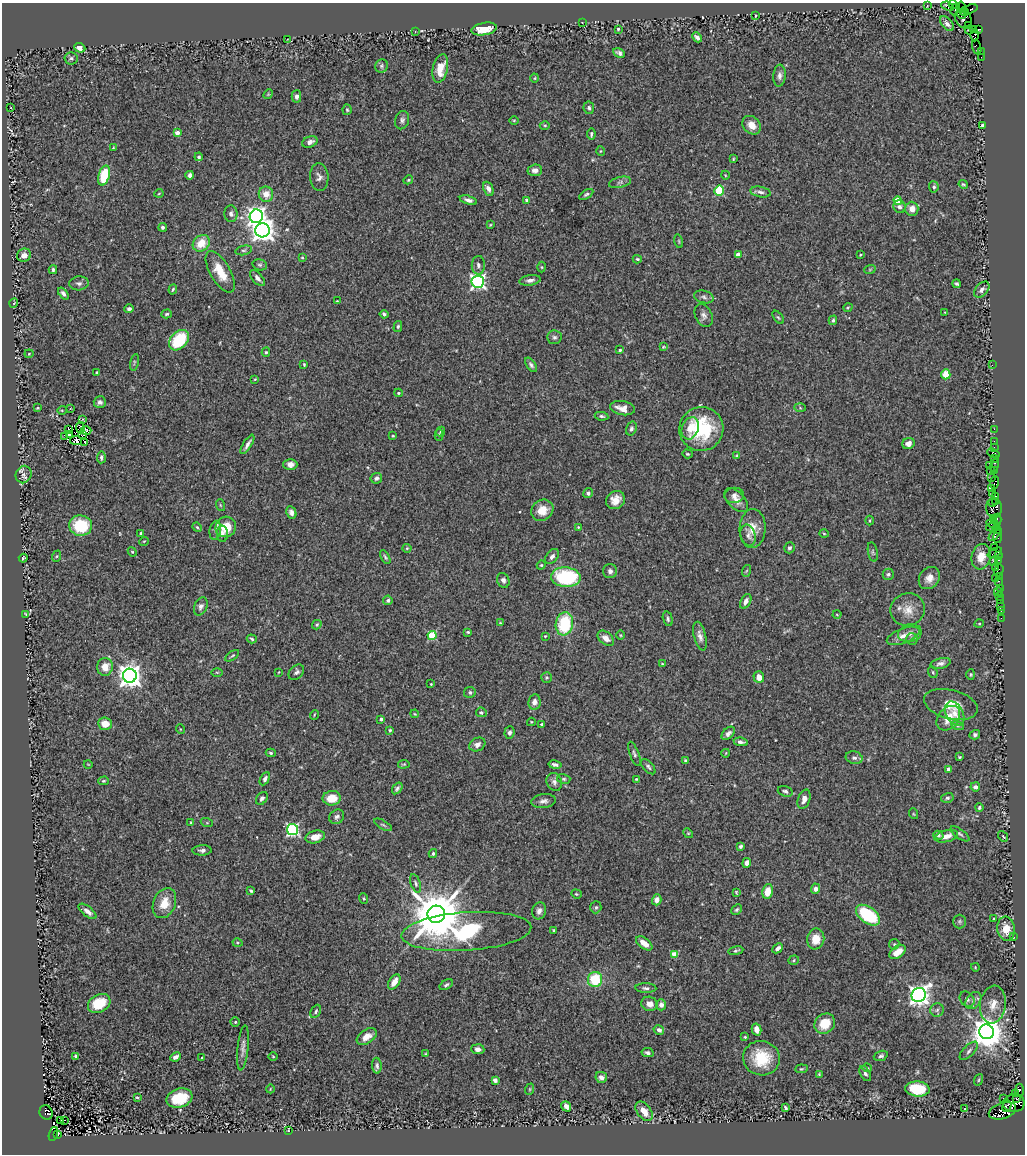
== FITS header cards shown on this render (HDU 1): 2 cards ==
NAXIS1  =                 1023
NAXIS2  =                 1152

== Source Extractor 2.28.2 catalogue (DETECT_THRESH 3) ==
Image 1023 x 1152 px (HDU 1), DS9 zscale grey, 1 PNG px = 1 image px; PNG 1027 x 1156 px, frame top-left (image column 1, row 1152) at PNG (2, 3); each listed source drawn as its Kron ellipse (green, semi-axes under 4 px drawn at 4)
Background 0.683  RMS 0.028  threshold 0.0837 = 3 sigma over >= 5 px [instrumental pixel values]
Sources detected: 416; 1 with non-positive FLUX_AUTO (blend fragments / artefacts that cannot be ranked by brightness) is neither listed nor drawn; the other 415 listed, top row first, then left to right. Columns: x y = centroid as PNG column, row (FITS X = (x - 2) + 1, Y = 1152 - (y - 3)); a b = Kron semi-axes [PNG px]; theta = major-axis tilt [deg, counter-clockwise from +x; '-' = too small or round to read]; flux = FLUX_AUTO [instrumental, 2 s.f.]
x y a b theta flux
953 4 4 3 - 60
927 5 2 2 - 16
948 6 6 3 -21 110
961 7 5 3 - 21
955 9 6 4 63 490
970 9 7 4 20 120
964 12 5 3 - 440
961 14 5 3 - 540
755 16 3 2 - 1.6
963 19 10 7 -56 390
582 22 3 2 - 2.1
947 24 9 5 -47 7.7
968 25 2 2 - 20
484 29 13 6 10 37
618 29 3 3 - 2.3
978 29 3 3 - 90
969 30 4 3 - 19
974 30 3 3 - 69
415 31 2 2 - 1.5
975 35 6 4 89 130
697 37 5 4 - 6
287 39 3 2 - 1.2
977 47 7 4 -73 110
80 48 6 4 -21 9.2
981 52 4 2 - 58
619 53 6 4 -28 5.5
981 57 2 2 - 16
71 58 7 6 - 4.2
381 66 7 6 - 4.1
440 68 14 7 78 32
779 76 11 6 85 7.3
535 78 4 3 - 1.6
268 94 5 4 - 2.1
296 96 6 5 - 7
11 108 3 2 - 1.8
589 108 6 5 - 3.9
347 110 5 4 - 2.3
402 120 9 7 75 6.1
514 120 5 3 - 1.7
545 125 5 3 - 2
752 125 10 8 -46 18
982 125 3 3 - 2.4
177 133 4 4 - 16
591 134 5 3 - 3.6
310 142 8 5 20 8.1
113 148 3 2 - 1.5
600 151 5 3 - 1.8
199 157 4 3 - 3.3
733 159 4 3 - 2
535 170 7 6 - 8.3
190 175 4 3 - 5.8
725 175 4 3 - 1.3
104 176 10 5 75 82
319 177 14 9 -85 9.4
408 180 5 4 - 2.3
620 182 11 5 12 5.9
963 184 5 3 - 2.3
934 187 5 5 - 4.1
488 189 7 5 -67 8.1
719 191 5 4 - 97
761 192 10 5 -11 6.8
159 193 5 3 - 1.7
266 194 7 7 - 20
586 194 8 4 33 3.5
468 200 9 4 -16 7.2
527 200 4 4 - 3.1
898 201 4 4 - 46
900 207 6 6 - 5.6
912 209 7 6 - 16
231 214 8 6 -84 5.8
256 216 7 6 - 790
490 225 4 3 - 1.6
163 227 4 4 - 3.8
262 230 7 7 - 1600
679 241 7 3 -77 2
201 243 9 7 41 33
244 250 8 4 12 3.7
738 254 4 4 - 11
24 255 7 6 - 11
860 255 3 2 - 1.6
302 257 3 2 - 1.3
637 259 4 4 - 2.4
260 265 7 5 -15 3.6
478 265 9 6 -89 6.9
541 267 5 3 - 2
870 269 6 3 19 1.8
53 270 4 3 - 3
220 272 23 10 -60 37
257 278 10 5 -49 6.6
530 280 11 5 8 7.9
478 282 6 6 - 490
79 283 9 7 4 6.5
957 284 4 3 - 3.2
173 289 5 3 - 2.8
982 290 9 6 48 7.9
63 293 7 4 -52 5.9
704 297 10 6 -13 5.8
337 301 2 2 - 1.4
14 303 4 3 - 1.8
848 307 5 3 - 1.7
129 309 5 4 - 4.1
945 312 3 2 - 1.1
166 314 5 4 - 2.6
384 314 4 3 - 4
704 315 12 8 -65 8.9
778 317 7 4 -54 2.5
833 320 5 3 - 3.1
398 326 5 4 - 3
554 337 7 7 - 5
179 340 12 8 47 100
663 347 4 3 - 1.6
620 350 3 3 - 2.5
266 352 4 4 - 2.8
29 354 4 4 - 1.8
134 362 8 3 78 2.8
304 364 4 3 - 1.9
531 365 8 4 -56 4.6
992 365 2 2 - 11
97 373 4 3 - 2.8
946 374 5 4 - 39
255 379 4 3 - 1.7
398 393 4 4 - 2
100 402 6 6 - 5.8
38 408 4 3 - 2.1
622 408 12 7 -10 18
800 408 5 4 - 2.1
70 409 2 2 - 1.1
62 410 5 4 - 2
601 416 7 3 -10 3.7
82 420 3 2 - 1.5
80 428 6 2 -87 0.14
690 428 11 8 70 16
69 429 3 2 - 0.14
631 429 7 5 72 4.7
701 429 22 22 - 120
994 429 2 2 - 26
86 430 5 3 - 1.5
441 432 5 4 - 2.6
83 434 2 2 - 1.5
69 435 3 2 - 3.2
439 435 6 4 -90 2.4
65 436 4 2 - 5
393 436 3 2 - 1.7
76 441 6 4 -8 11
994 441 2 2 - 38
85 442 3 2 - 2
247 444 11 4 58 6.8
908 444 6 5 - 11
994 447 2 2 - 29
993 453 6 3 -22 170
687 454 5 4 - 2.4
737 456 4 3 - 2.5
101 457 6 4 86 4.1
995 458 3 2 - 70
290 464 7 5 -1 8.5
989 465 2 2 - 22
994 465 6 3 78 110
990 470 3 3 - 51
994 470 3 2 - 56
23 474 9 7 67 7.7
991 477 3 3 - 100
376 478 6 5 - 5.8
994 483 7 4 80 120
991 488 2 2 - 89
588 493 5 4 - 4.5
992 493 3 2 - 46
734 495 10 7 8 7.5
995 496 4 2 - 69
615 500 10 8 37 18
736 500 14 8 -46 13
996 501 4 3 - 56
992 502 2 2 - 47
220 505 6 3 -71 1.9
994 508 10 8 -82 520
542 510 11 10 - 25
291 512 6 4 -64 6.4
993 518 2 2 - 56
870 520 5 3 - 1.8
997 520 6 2 90 210
992 523 6 3 -8 310
81 526 11 10 - 81
197 527 5 4 - 2.2
226 527 10 10 - 36
578 527 4 3 - 1.7
992 527 6 4 9 200
752 528 19 13 87 26
997 529 4 2 - 110
215 530 9 5 80 5.5
141 533 3 2 - 2.2
824 533 4 3 - 1.6
222 534 8 5 -88 6.2
995 534 8 3 48 170
748 535 11 7 -74 7.8
998 536 6 3 79 160
144 541 5 3 - 1.5
995 547 2 2 - 42
407 548 4 4 - 1.9
790 548 6 5 - 3.9
132 552 5 4 - 2
873 552 10 4 -79 3.5
995 553 8 4 26 130
998 555 3 2 - 56
57 556 6 4 70 2.1
552 556 8 5 53 6.8
385 557 7 3 -62 3.1
981 557 13 9 78 24
23 558 4 2 - 1.9
999 560 3 2 - 61
993 561 3 2 - 31
541 565 4 4 - 2.1
996 567 3 2 - 81
999 570 6 4 70 150
610 571 7 7 - 6.2
746 571 6 3 70 2.3
888 574 6 5 - 3.9
999 576 3 2 - 74
566 577 15 10 -3 150
929 578 12 9 52 16
995 578 2 2 - 390
503 580 7 6 - 5.9
998 581 3 2 - 92
1000 588 2 2 - 14
998 592 4 3 - 29
1000 597 4 3 - 140
388 600 5 4 - 4
746 601 8 5 62 8.6
1000 601 2 2 - 12
201 606 9 6 65 6.4
1000 606 2 2 - 28
908 610 17 16 - 26
1001 611 2 2 - 7.2
25 614 4 2 - 1.6
837 615 4 3 - 1.5
1001 618 2 2 - 9
668 619 7 4 -75 4.2
500 623 4 3 - 1.7
564 624 11 8 80 100
979 624 5 3 - 1.6
317 625 5 3 - 2.6
468 632 4 3 - 2.5
910 633 12 8 13 12
432 635 4 4 - 91
621 635 4 3 - 1.6
545 636 4 3 - 1.7
700 636 14 6 -76 9.9
903 636 17 7 21 16
606 638 9 6 -40 13
252 639 5 4 - 3
912 639 6 6 - 3.6
232 656 8 3 35 2.5
940 663 10 5 14 7.1
662 664 4 3 - 1.8
105 667 9 8 - 20
217 672 6 4 -1 1.8
279 672 3 2 - 1.1
296 672 9 6 43 5.4
933 672 6 4 -70 2.4
971 674 5 4 - 2.5
130 676 7 7 - 1700
547 677 5 5 - 3.2
759 677 6 5 - 14
431 684 3 2 - 1.5
470 692 6 5 - 4.1
534 702 7 6 - 9.6
951 704 27 14 -14 35
481 712 5 4 - 3.1
415 714 4 3 - 1.7
955 714 13 8 -61 15
314 715 5 3 - 1.6
948 718 14 10 49 30
381 719 4 3 - 5.2
531 722 4 4 - 1.6
105 724 7 6 - 22
542 724 3 3 - 3.5
958 726 6 4 -17 2.5
180 729 5 3 - 1.4
390 730 3 3 - 2.3
509 732 6 5 - 5.1
728 733 8 5 45 5.9
975 735 5 4 - 4.3
741 742 7 3 -8 6
477 745 8 6 27 8.7
271 753 5 4 - 2.7
726 753 4 2 - 1.3
634 754 13 4 -69 4.8
960 757 3 3 - 2
854 758 8 6 -15 6.3
685 761 3 3 - 4.1
88 764 4 3 - 1.2
404 764 6 3 7 2.1
555 765 6 3 -10 5.7
648 767 9 5 -48 4.2
949 769 4 4 - 13
265 779 7 4 61 5.9
564 779 7 5 -14 3.1
636 779 4 3 - 1.8
103 781 5 4 - 2.8
554 782 9 7 -65 7.3
975 787 5 4 - 7.1
397 788 6 4 52 4.5
785 791 8 5 -17 4.1
262 798 7 5 52 5.1
332 798 9 7 6 30
947 798 6 5 - 4
804 799 10 6 72 12
544 801 12 7 6 8.2
979 808 4 4 - 3.6
914 814 5 3 - 1.6
337 817 8 6 42 5.7
191 822 4 2 - 1.5
207 823 6 4 -18 2.4
383 825 10 3 -30 3.1
292 829 6 5 - 310
688 833 5 4 - 2.4
960 834 11 4 -36 4.2
938 835 5 4 - 3.9
946 836 12 6 13 16
1003 836 6 4 -51 3.1
315 837 10 6 15 21
741 846 4 3 - 3.2
202 850 9 5 2 5.7
433 853 4 3 - 2.8
747 863 5 4 - 9.6
416 883 10 5 -71 4.7
816 889 5 4 - 8.9
251 891 4 3 - 2.4
768 891 7 5 77 27
736 892 4 2 - 1.8
576 894 5 4 - 2.1
364 899 5 4 - 2.2
657 900 5 4 - 11
164 903 15 11 67 32
596 907 6 5 - 3.8
737 910 6 4 44 3.2
88 911 11 5 -38 9.3
539 911 8 7 - 9.2
436 914 9 8 - 12000
868 915 14 8 -36 120
994 919 3 3 - 1.9
959 921 7 6 - 4
1006 929 12 8 -83 27
554 930 4 2 - 1.8
466 931 65 19 4 230
1013 937 4 3 - 2.6
816 939 10 8 81 26
237 943 5 4 - 2.4
644 943 9 5 -37 19
894 944 5 5 - 2.7
778 948 6 3 43 6.2
736 951 7 4 11 3.3
898 952 9 5 36 24
674 955 4 4 - 37
794 960 5 4 - 2.8
975 967 4 3 - 1.6
595 979 7 7 - 70
394 982 8 5 56 19
446 985 7 4 32 3.8
646 988 10 5 -2 5.3
919 995 7 6 - 1200
967 999 8 6 -51 5.6
973 1001 9 6 52 8.1
99 1003 12 8 29 44
649 1004 8 7 - 12
661 1005 5 5 - 8
993 1005 19 13 82 26
937 1010 7 6 - 5.5
316 1011 7 4 63 3.8
235 1022 4 4 - 2.6
825 1024 11 9 38 35
756 1029 6 4 -77 11
659 1030 5 4 - 6.1
986 1032 7 7 - 3900
367 1037 11 6 34 15
745 1037 4 3 - 2.2
243 1048 22 5 84 10
478 1049 6 5 - 7.6
969 1051 12 5 46 6.1
647 1053 6 4 -11 4.8
425 1054 4 3 - 2.1
76 1056 3 3 - 4.5
881 1056 7 4 20 4.4
175 1057 5 4 - 7.4
273 1057 5 3 - 1.6
202 1058 3 3 - 2.4
761 1058 18 17 - 65
377 1066 8 4 -85 4.8
867 1068 5 4 - 2.1
801 1069 6 4 6 2.4
865 1073 8 5 -62 4.5
819 1074 4 3 - 2
601 1077 6 5 - 8.7
495 1080 4 4 - 14
979 1080 6 3 70 2.2
270 1089 4 3 - 1.2
530 1089 6 3 71 2.3
917 1089 12 7 -4 90
1019 1090 7 3 -89 230
1015 1093 3 2 - 20
137 1097 3 3 - 2
179 1098 13 9 17 55
1004 1098 3 2 - 1.8
1016 1099 3 2 - 70
1014 1103 11 9 9 1200
566 1106 5 4 - 8.6
1007 1106 6 3 59 140
786 1108 4 3 - 3.2
965 1109 3 3 - 1.7
644 1111 11 6 -52 20
1002 1111 14 8 17 1100
46 1112 7 6 - 650
60 1120 2 2 - 3.4
64 1120 2 2 - 12
288 1130 3 3 - 3.4
53 1134 7 4 71 340
58 1134 3 2 - 83
At the frame edge (FLAGS 8, measured only in part): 1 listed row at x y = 953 4
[1 non-positive-flux detection neither listed nor drawn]